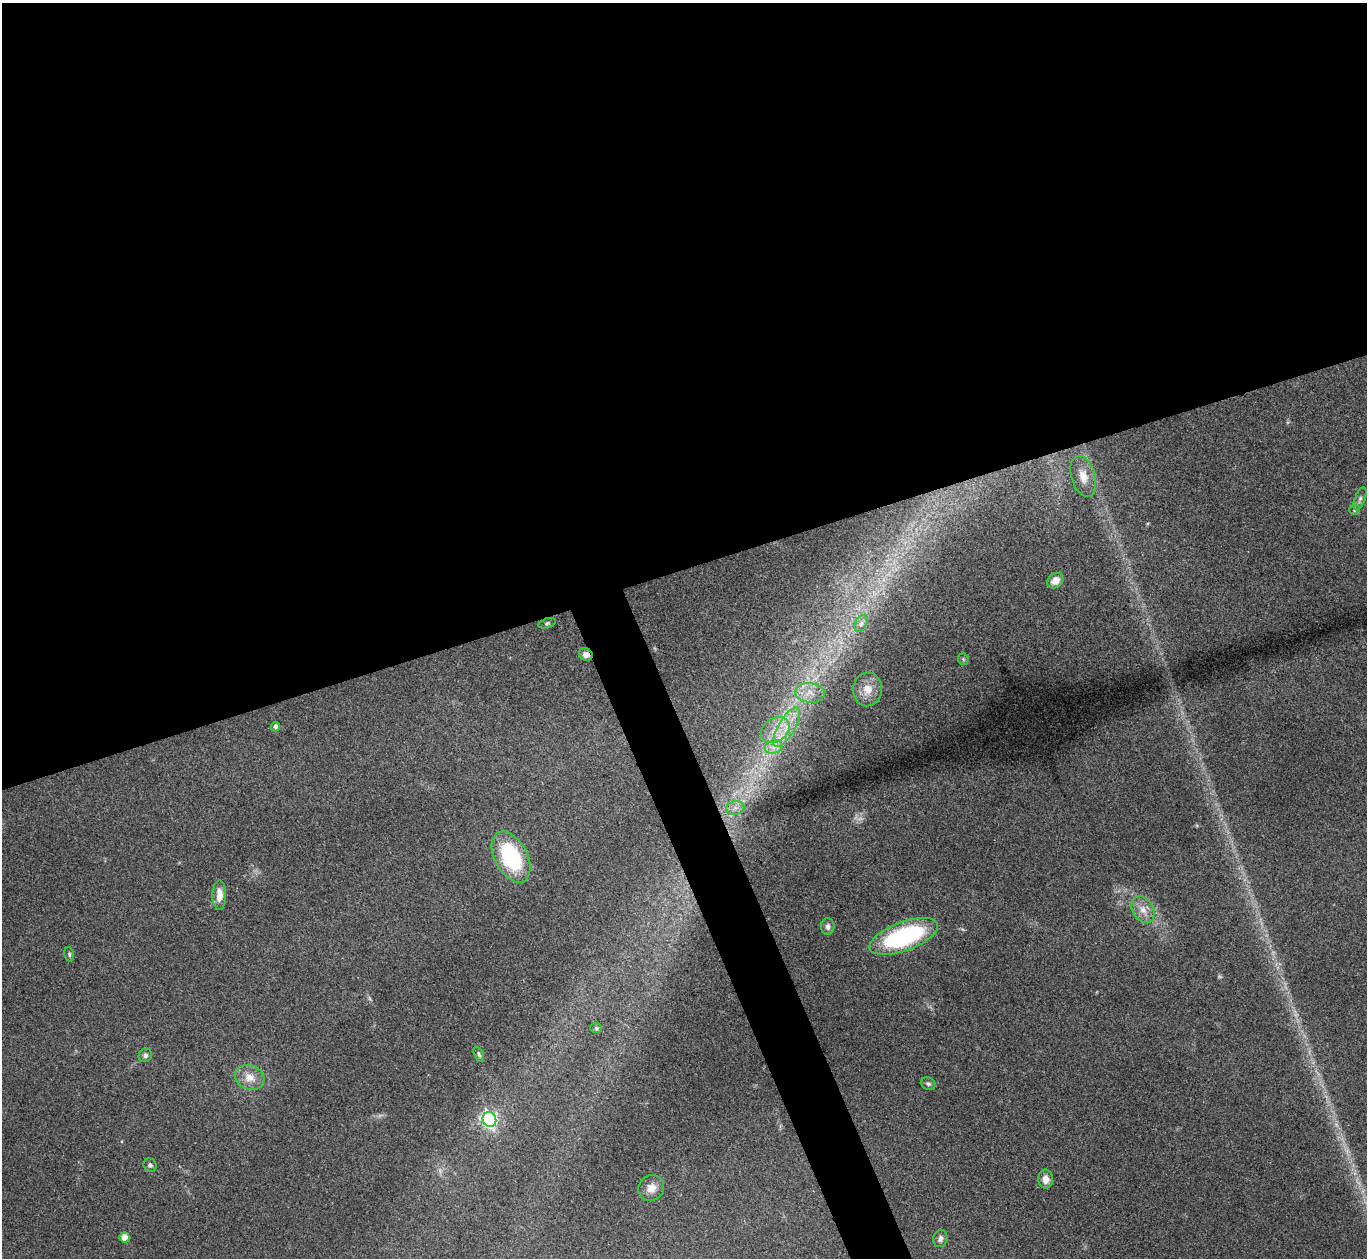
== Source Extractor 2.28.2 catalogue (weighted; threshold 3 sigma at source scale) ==
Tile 2 of 4 x 4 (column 2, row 1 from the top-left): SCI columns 1367-2731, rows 3916-5171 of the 5462 x 5449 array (HDU 1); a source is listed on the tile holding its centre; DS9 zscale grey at full resolution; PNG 1369 x 1260 px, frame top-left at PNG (2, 3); each listed source drawn as its Kron ellipse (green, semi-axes under 4 px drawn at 4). Shown black and unused: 48% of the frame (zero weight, under 3 of 4 exposures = <1% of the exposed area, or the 3 px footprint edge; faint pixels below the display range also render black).
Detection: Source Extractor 2.28.2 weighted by HDU 2 'WHT'; one run over the whole footprint, this tile lists its part. Background 0.111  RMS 0.0065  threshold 0.0294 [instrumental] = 3 sigma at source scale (4.5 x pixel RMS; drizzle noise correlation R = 1.50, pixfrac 1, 0.05/0.05 arcsec/px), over >= 5 px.
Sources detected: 35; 3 too faint to see at this stretch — neither listed nor drawn; the other 32 listed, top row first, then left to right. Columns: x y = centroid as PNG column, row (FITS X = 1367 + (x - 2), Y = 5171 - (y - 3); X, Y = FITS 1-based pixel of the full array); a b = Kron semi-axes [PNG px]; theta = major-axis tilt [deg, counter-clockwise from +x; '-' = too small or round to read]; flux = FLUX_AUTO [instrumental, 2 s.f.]
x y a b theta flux
1083 476 21 12 -74 9.2
1360 499 12 5 69 2.1
1355 510 5 5 - 1
1055 581 8 7 - 5.6
547 623 9 4 19 1.2
861 623 9 5 63 2.4
586 655 7 6 - 4
963 659 6 5 - 1
867 689 17 14 86 9.1
810 693 15 10 -3 7.2
275 727 5 4 - 2.3
786 727 22 8 60 12
775 730 15 11 35 10
774 747 9 6 21 3.7
735 808 9 6 12 3.5
511 857 27 16 -62 58
219 895 15 7 89 7.2
1143 910 14 10 -59 6.5
828 926 8 6 -88 2.5
904 936 36 14 20 97
69 954 7 4 -74 1.1
596 1028 6 5 - 1.1
479 1054 8 4 -65 1.4
145 1055 7 6 - 1.8
250 1077 15 12 -24 8.6
928 1084 7 6 - 1.7
489 1120 7 6 - 180
150 1165 7 6 - 1.6
1046 1179 9 7 -89 5.4
651 1188 13 12 - 6.8
125 1237 5 5 - 11
940 1239 9 7 73 2.7
Overlapping masked pixels (flux is a lower limit): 1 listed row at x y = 586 655